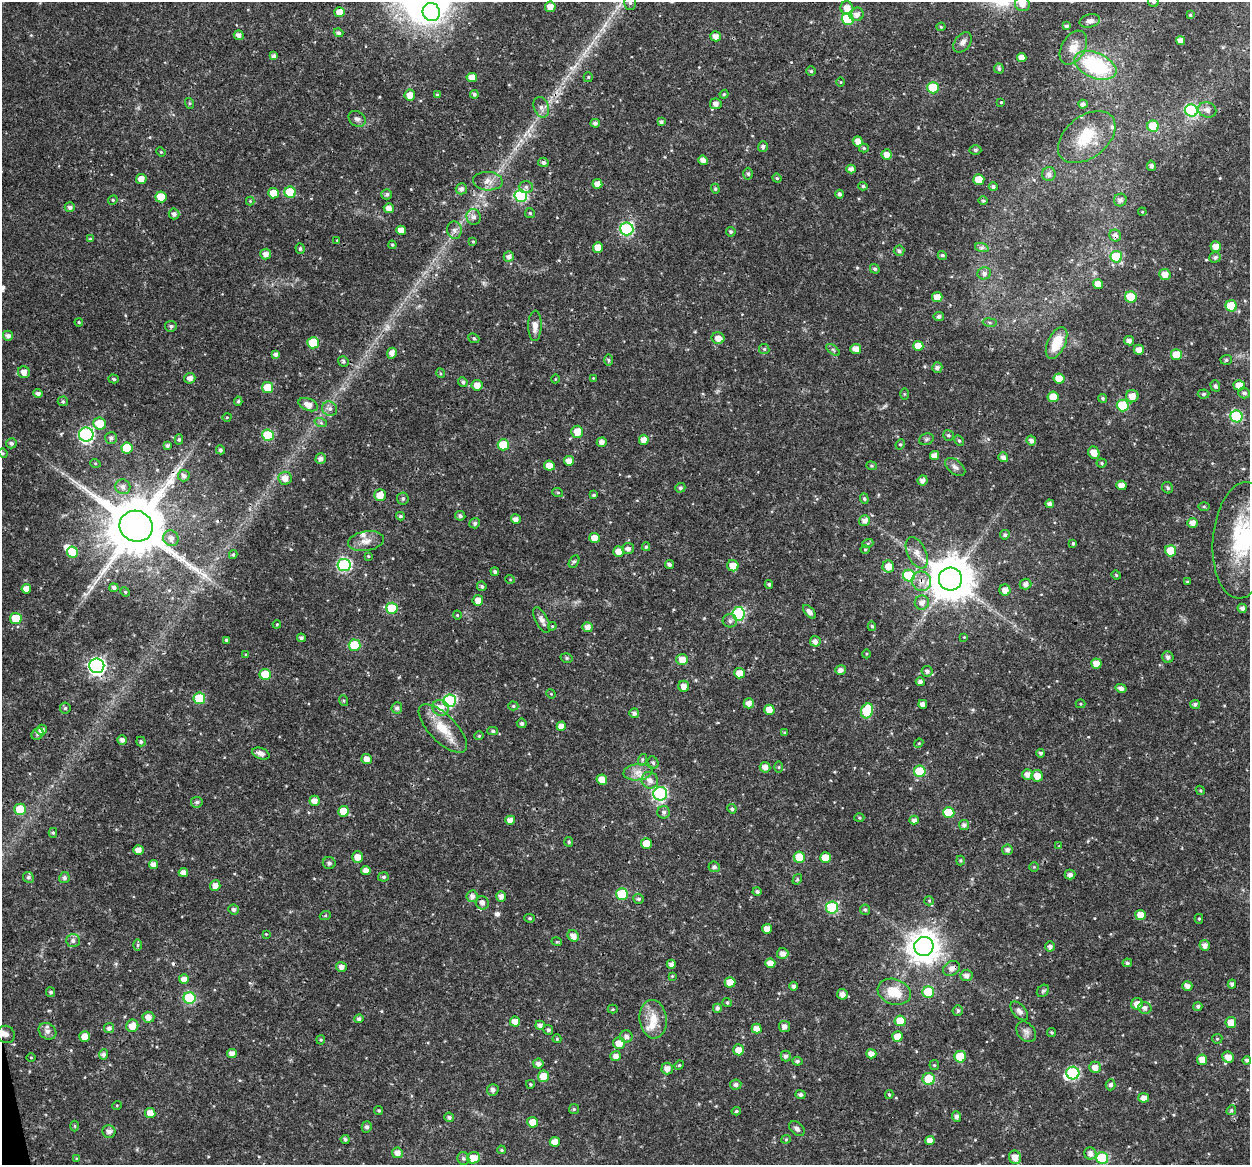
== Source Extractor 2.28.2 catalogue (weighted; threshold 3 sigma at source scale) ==
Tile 7 of 4 x 4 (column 3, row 2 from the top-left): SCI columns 2495-3742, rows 2364-3526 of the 4991 x 4774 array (HDU 1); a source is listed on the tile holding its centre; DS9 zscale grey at full resolution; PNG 1252 x 1167 px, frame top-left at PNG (2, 2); each listed source drawn as its Kron ellipse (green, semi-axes under 4 px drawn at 4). Shown black and unused: <1% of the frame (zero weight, under 3 of 4 exposures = <1% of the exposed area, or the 3 px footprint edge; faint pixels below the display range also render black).
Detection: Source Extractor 2.28.2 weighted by HDU 2 'WHT'; one run over the whole footprint, this tile lists its part. Background 0.0238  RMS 0.0018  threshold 0.00808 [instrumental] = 3 sigma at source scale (4.5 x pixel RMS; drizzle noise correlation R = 1.50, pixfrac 1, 0.0396/0.0396 arcsec/px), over >= 5 px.
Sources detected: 490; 1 too faint to see at this stretch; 4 inside a brighter object's white glare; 4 cosmic-ray / hot-pixel residue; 1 long thin detection or spike segment (spike, bleed or trail) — neither listed nor drawn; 5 inside a brighter listed object's ellipse — not listed separately; the other 475 listed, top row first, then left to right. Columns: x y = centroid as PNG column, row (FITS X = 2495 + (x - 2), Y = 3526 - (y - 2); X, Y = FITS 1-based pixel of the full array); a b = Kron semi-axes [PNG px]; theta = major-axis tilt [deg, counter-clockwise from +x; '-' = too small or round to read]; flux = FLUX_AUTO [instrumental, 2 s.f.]
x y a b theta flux
1153 2 6 5 - 0.37
630 3 7 6 - 0.45
1022 4 8 7 - 1.4
550 7 5 5 - 1.7
847 8 7 6 - 1.7
340 12 5 5 - 1.9
431 12 9 8 - 16
857 14 7 6 - 0.83
1190 15 4 4 - 0.22
848 19 6 5 - 10
1090 21 10 6 13 0.78
1066 26 4 4 - 0.44
941 27 4 4 - 0.19
339 33 5 4 - 0.39
239 35 5 4 - 0.78
715 36 5 5 - 1.3
1180 41 4 4 - 1.2
963 42 11 7 52 0.84
1073 48 18 11 60 2.4
274 56 4 4 - 0.63
1022 57 4 4 - 1.2
1095 65 22 12 -22 16
999 69 5 5 - 0.39
811 71 4 4 - 0.28
472 77 5 4 - 1.8
588 77 5 4 - 0.25
841 82 4 3 - 0.14
933 88 6 5 - 8.4
474 94 4 4 - 0.39
724 94 4 4 - 0.2
410 95 5 5 - 1.5
437 95 4 4 - 0.29
1001 102 3 3 - 0.15
189 103 5 3 - 0.21
716 104 6 5 - 0.95
1083 104 4 4 - 0.56
541 107 10 7 -69 0.9
1191 110 6 6 - 18
1207 110 9 7 -22 0.96
357 119 9 7 -36 0.66
661 122 4 3 - 0.41
595 123 4 4 - 0.51
1153 126 6 5 - 5.2
1087 137 33 21 38 6.6
858 141 5 5 - 1.3
763 147 5 5 - 0.45
864 148 5 4 - 0.29
975 150 6 4 0 0.36
161 152 5 4 - 0.17
887 154 5 5 - 1.3
703 160 5 4 - 1
543 162 5 4 - 0.57
1151 166 5 4 - 0.35
851 169 5 4 - 0.74
748 174 6 4 -89 0.36
1049 174 7 7 - 0.75
777 178 4 4 - 0.2
141 179 5 5 - 1.4
979 179 5 5 - 2.8
488 181 15 9 -4 1.4
597 184 5 5 - 1.4
863 186 4 4 - 0.32
526 187 7 6 - 0.48
993 187 4 4 - 0.44
461 189 5 5 - 0.72
715 189 5 4 - 0.24
290 192 6 5 - 7
273 193 5 5 - 2.3
387 194 5 5 - 0.43
839 194 4 4 - 0.54
521 196 6 6 - 21
161 197 5 5 - 4.1
113 200 5 4 - 0.22
983 200 5 3 - 0.18
1120 200 6 6 - 0.74
250 201 4 4 - 0.16
70 207 5 5 - 0.6
389 208 5 5 - 1
1142 212 4 3 - 0.16
530 213 5 5 - 0.24
174 214 5 5 - 0.64
474 217 8 7 - 0.75
627 229 6 6 - 23
401 230 5 4 - 1.6
454 230 9 7 -84 0.76
731 232 5 4 - 0.34
1115 236 6 5 - 0.7
90 239 4 4 - 0.2
337 240 4 4 - 0.15
473 241 4 4 - 0.18
392 245 4 3 - 0.22
598 247 5 5 - 1.7
1216 247 5 5 - 1.3
982 248 7 4 -18 0.38
300 249 5 4 - 0.35
899 251 5 5 - 0.45
266 254 5 5 - 1
942 255 5 4 - 0.33
509 256 5 5 - 0.75
1116 257 6 5 - 11
1215 257 6 5 - 0.48
875 269 5 4 - 0.36
984 273 7 6 - 0.63
1165 275 6 5 - 1.5
1098 284 5 5 - 1.9
937 297 5 5 - 1.8
1131 297 6 5 - 5.3
1231 306 6 5 - 6.1
939 316 5 5 - 0.56
79 322 4 3 - 0.22
990 322 7 3 -9 0.31
171 326 6 5 - 0.41
535 326 15 6 89 1.3
8 336 5 5 - 0.7
474 338 6 4 -23 0.28
718 338 6 6 - 1.4
1129 341 5 4 - 0.79
313 343 6 5 - 5.6
1057 343 17 8 65 3.6
918 346 5 5 - 2.2
764 349 5 5 - 0.31
856 349 5 5 - 1.2
833 350 8 4 -38 0.32
1139 350 5 5 - 1.2
392 353 5 5 - 0.88
276 354 4 4 - 0.59
1176 355 5 5 - 3.6
608 360 5 3 - 0.26
1226 360 6 5 - 0.33
343 361 5 5 - 0.34
937 368 5 5 - 0.61
24 372 6 5 - 1.2
440 373 5 3 - 0.17
190 378 5 5 - 0.99
593 378 3 3 - 0.14
1059 378 5 5 - 2.5
114 379 5 4 - 0.3
555 379 4 3 - 0.12
463 382 5 4 - 0.43
477 385 5 5 - 1.5
1239 385 5 5 - 1.8
1215 386 5 5 - 0.45
268 388 5 5 - 4
38 393 5 4 - 0.54
1244 393 6 5 - 0.46
904 394 6 4 -89 0.22
1203 394 6 4 5 0.31
1132 396 6 6 - 1.7
1053 397 5 5 - 2.4
1102 398 4 4 - 0.3
63 401 5 5 - 0.24
238 401 4 4 - 0.3
308 405 10 6 -22 1.5
1123 405 6 6 - 7.9
330 409 8 7 - 0.75
1236 416 6 6 - 15
227 417 4 3 - 0.14
100 423 6 6 - 3.4
321 423 6 4 -19 0.31
577 432 6 6 - 2
86 435 7 7 - 36
268 435 6 5 - 9.7
948 435 6 5 - 0.31
111 438 6 6 - 0.59
179 439 5 4 - 0.27
926 439 7 5 21 0.37
644 440 5 5 - 1.4
959 441 5 4 - 0.24
1031 441 5 4 - 0.74
602 442 5 4 - 0.79
11 443 5 5 - 0.52
900 444 5 4 - 0.27
503 445 5 5 - 4.9
167 446 4 4 - 0.36
127 448 5 5 - 5.9
220 450 4 4 - 0.39
3 453 5 4 - 0.22
1094 453 6 5 - 1.8
935 455 4 4 - 1.2
1003 457 5 5 - 0.68
321 459 5 5 - 0.71
569 461 5 5 - 1.3
95 463 5 3 - 0.18
1102 463 5 4 - 0.27
549 466 5 5 - 1.5
871 466 5 4 - 0.23
955 467 12 6 -39 0.74
184 476 6 5 - 0.61
285 478 7 6 - 1.5
922 480 5 5 - 0.8
1121 485 5 4 - 1.3
123 487 8 7 - 0.84
680 488 5 4 - 0.37
1168 488 6 5 - 0.34
558 493 5 3 - 0.17
380 495 6 5 - 1.8
594 495 3 3 - 0.24
403 498 6 6 - 0.42
864 499 5 4 - 0.26
1050 504 4 4 - 0.63
1204 506 6 4 -1 0.22
400 516 4 3 - 0.31
460 516 5 4 - 0.5
516 519 5 4 - 0.97
864 521 6 5 - 0.87
475 523 5 5 - 0.46
1192 523 5 5 - 1.2
136 526 17 15 -19 1400
1005 535 5 4 - 0.44
171 538 8 7 - 1.1
595 538 5 5 - 2.1
1243 540 58 30 85 16
366 541 18 10 9 1.6
868 543 5 3 - 0.21
1073 543 4 3 - 0.26
646 547 4 4 - 0.26
628 548 6 5 - 0.73
865 549 4 3 - 0.15
619 551 5 5 - 1.5
1171 551 5 5 - 4
72 552 5 5 - 4.5
917 553 17 9 -65 1.7
233 555 4 3 - 0.28
368 556 4 4 - 0.21
574 562 7 4 60 0.31
669 564 5 4 - 0.44
344 565 6 6 - 24
733 566 5 5 - 1.8
888 567 6 6 - 1.7
495 572 4 4 - 0.4
1116 575 5 4 - 0.21
909 576 6 5 - 9.2
510 579 5 3 - 0.14
950 579 11 11 - 650
921 581 10 9 - 1.5
1187 582 3 3 - 0.19
769 584 4 4 - 0.33
1025 584 6 5 - 0.76
482 586 5 4 - 0.35
114 588 4 4 - 0.56
26 589 5 5 - 1.5
1005 590 5 5 - 1.2
125 592 5 4 - 0.22
478 600 5 5 - 1.2
922 602 7 7 - 1.1
392 608 6 5 - 6.2
1242 608 4 4 - 0.61
809 612 8 4 -48 0.86
739 614 7 6 - 18
457 615 4 3 - 0.15
16 618 5 5 - 5.5
542 620 14 6 -62 0.91
730 621 7 6 - 0.59
277 624 4 3 - 0.16
552 626 4 4 - 0.2
872 626 5 4 - 0.3
587 627 5 5 - 1.1
964 637 4 4 - 0.15
301 638 4 4 - 0.47
227 640 4 4 - 0.32
815 641 5 5 - 0.71
354 645 6 5 - 7.3
866 654 4 3 - 0.17
246 655 4 3 - 0.2
1168 657 6 5 - 0.59
567 658 6 5 - 0.32
682 660 6 5 - 1.7
1096 664 5 5 - 1.8
97 666 7 7 - 58
841 670 5 5 - 0.83
927 671 5 5 - 0.45
739 673 5 5 - 1.8
265 675 5 5 - 5.2
920 682 4 4 - 0.65
684 686 5 5 - 1.2
1121 688 5 4 - 0.67
551 694 5 4 - 0.17
199 698 6 5 - 7.5
343 701 5 3 - 0.22
449 701 6 6 - 17
749 703 5 5 - 1.1
923 704 4 4 - 0.87
1080 704 5 4 - 0.2
1195 704 5 4 - 0.5
513 706 5 4 - 0.26
65 708 5 5 - 0.28
397 708 6 5 - 0.56
441 708 8 7 - 1.9
769 710 5 5 - 1.7
867 711 7 6 - 7.8
634 713 5 5 - 0.58
522 723 5 4 - 0.41
561 726 5 4 - 1.1
443 729 31 13 -45 4.5
42 730 5 5 - 1
493 731 5 4 - 0.34
785 733 4 4 - 0.24
37 734 6 5 - 0.39
479 736 5 4 - 0.21
122 740 5 4 - 0.8
141 742 5 4 - 0.39
919 743 5 3 - 0.17
1040 753 4 4 - 0.37
261 754 9 5 -20 0.79
367 759 5 5 - 1.5
642 760 6 4 72 0.29
653 762 6 5 - 0.37
765 767 5 5 - 0.99
779 767 5 3 - 0.19
920 771 6 5 - 6.8
638 772 14 8 6 1.5
1027 774 5 5 - 1
1037 776 5 5 - 1.6
602 780 5 5 - 2.2
650 780 8 8 - 1.1
1200 790 5 3 - 0.19
660 794 7 6 - 25
315 801 5 5 - 1.1
197 802 6 5 - 0.47
20 809 5 5 - 4.8
732 809 5 4 - 0.4
343 811 5 5 - 3
664 812 6 6 - 0.49
949 813 6 5 - 7.1
859 818 5 3 - 0.21
510 820 5 4 - 1.2
914 820 4 4 - 0.71
964 825 5 5 - 0.63
53 833 5 4 - 0.27
569 842 5 4 - 0.24
646 844 5 5 - 3.1
1059 846 4 4 - 0.16
138 850 5 4 - 1.2
1007 850 5 5 - 0.62
358 857 6 5 - 1.5
799 857 6 5 - 5.5
825 858 5 5 - 2.8
960 860 5 4 - 0.21
329 863 6 6 - 0.49
153 864 4 4 - 1
714 867 5 5 - 0.51
1034 867 4 4 - 0.18
366 870 5 4 - 1.1
183 872 5 4 - 1
1070 874 5 5 - 0.62
28 877 5 5 - 0.4
383 877 5 4 - 0.4
64 878 5 5 - 0.53
797 879 6 4 59 0.26
215 885 5 5 - 1.1
757 892 4 4 - 0.43
622 894 6 6 - 9.4
472 896 6 6 - 0.81
501 896 5 4 - 0.84
639 899 5 5 - 0.38
929 901 5 4 - 0.22
482 903 7 6 - 0.77
832 908 6 6 - 14
234 909 5 5 - 0.53
865 910 5 5 - 0.36
1140 915 5 5 - 2
325 916 6 3 20 0.23
530 918 5 4 - 0.28
1199 919 5 4 - 0.25
767 929 5 5 - 1.3
266 934 3 3 - 0.14
573 936 6 5 - 1.3
73 941 7 6 - 0.65
557 942 5 3 - 0.18
138 945 6 4 89 0.24
1205 945 5 5 - 0.94
924 946 9 9 - 270
1050 946 5 4 - 0.67
783 953 6 5 - 0.96
770 963 5 4 - 1.4
1127 963 5 4 - 0.34
671 964 4 4 - 0.79
341 967 5 5 - 0.97
951 968 9 7 28 0.96
966 975 6 5 - 0.88
672 976 4 4 - 0.16
184 979 5 5 - 1.3
730 982 5 5 - 2.3
1232 984 4 4 - 0.45
794 986 4 4 - 0.47
1187 986 5 5 - 0.85
1043 991 7 5 44 0.34
50 992 5 4 - 0.38
894 992 17 12 -19 4.1
928 992 6 5 - 9.6
842 994 5 5 - 1
190 998 6 6 - 12
727 1002 4 4 - 0.31
1137 1004 6 5 - 1.4
1198 1006 4 4 - 0.41
717 1008 4 4 - 0.56
1145 1008 6 6 - 0.76
613 1009 5 4 - 0.21
958 1011 5 5 - 0.37
1019 1011 11 6 -49 0.73
148 1017 6 5 - 1.1
359 1019 4 4 - 0.47
653 1019 19 13 -83 2.9
900 1021 5 5 - 3.5
515 1022 5 5 - 1.5
1231 1022 5 5 - 2
540 1025 5 4 - 0.64
132 1026 6 6 - 1.9
784 1026 5 5 - 0.93
109 1028 5 5 - 0.62
757 1029 5 4 - 1.4
548 1030 5 4 - 0.43
47 1031 9 7 -37 0.81
1026 1032 11 8 -49 0.84
1052 1032 4 4 - 0.23
6 1034 9 8 - 0.78
85 1036 5 5 - 1.5
626 1036 6 6 - 0.69
897 1037 5 5 - 2
557 1039 4 4 - 0.2
1217 1039 5 5 - 0.24
321 1040 4 4 - 0.19
619 1043 6 6 - 2
738 1050 5 5 - 1.6
103 1054 5 4 - 0.54
232 1054 5 4 - 1.1
871 1054 5 4 - 1.2
616 1056 5 5 - 1
786 1056 5 5 - 0.57
31 1057 5 3 - 0.17
960 1057 6 6 - 6.8
1228 1057 6 5 - 1.5
1202 1060 5 5 - 1.7
1247 1060 4 4 - 0.44
797 1061 5 4 - 0.43
538 1064 5 5 - 0.74
679 1065 5 4 - 0.24
934 1065 5 5 - 0.26
1095 1067 6 5 - 1.2
667 1068 6 5 - 1
1073 1073 6 6 - 21
544 1076 5 5 - 3.1
929 1079 6 6 - 4.8
530 1084 4 3 - 0.21
736 1085 5 5 - 0.58
1110 1085 5 5 - 0.5
493 1090 6 6 - 0.59
800 1095 5 4 - 0.49
889 1095 4 4 - 0.21
1144 1098 5 5 - 1.2
117 1105 5 3 - 0.17
574 1109 5 5 - 0.27
379 1110 5 4 - 0.25
1231 1110 5 4 - 0.26
736 1111 5 4 - 0.26
150 1113 5 5 - 2
956 1116 5 4 - 0.63
449 1117 5 5 - 0.44
533 1122 5 5 - 2.1
75 1126 5 3 - 0.21
367 1127 5 5 - 0.51
797 1129 9 6 -42 0.54
109 1131 6 6 - 0.82
345 1139 4 4 - 0.38
786 1139 4 4 - 0.21
930 1140 4 4 - 1.2
555 1142 5 5 - 1.8
501 1150 4 3 - 0.22
397 1153 5 5 - 1.1
1090 1153 6 6 - 0.99
1015 1157 7 6 - 1.6
76 1158 4 3 - 0.17
473 1158 6 5 - 2.8
1102 1158 6 6 - 14
463 1159 6 6 - 0.41
Overlapping masked pixels (flux is a lower limit): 7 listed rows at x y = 541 107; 1115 236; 136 526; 921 581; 97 666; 951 968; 6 1034
Isophote crosses this tile's border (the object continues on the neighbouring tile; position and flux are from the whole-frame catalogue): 4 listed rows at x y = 1153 2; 630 3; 1022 4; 1243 540